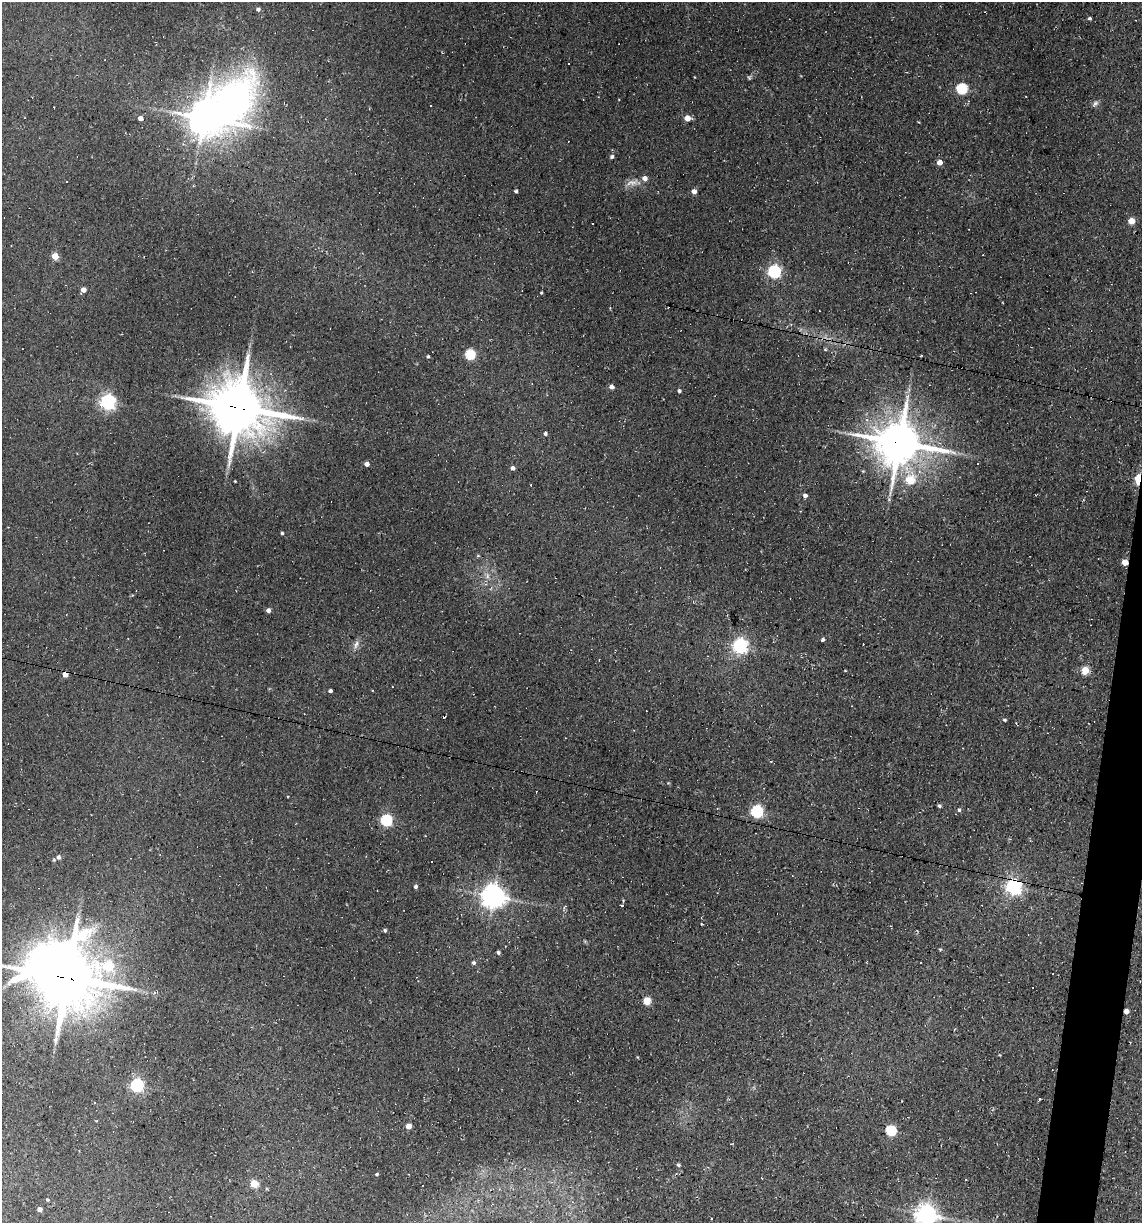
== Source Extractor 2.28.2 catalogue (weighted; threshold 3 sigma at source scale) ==
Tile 6 of 4 x 4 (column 2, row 2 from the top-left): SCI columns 1371-2510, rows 2443-3663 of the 4904 x 4884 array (HDU 1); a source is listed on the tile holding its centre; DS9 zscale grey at full resolution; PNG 1144 x 1225 px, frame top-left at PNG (2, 2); no overlay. Shown black and unused: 2% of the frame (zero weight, under 2 of 3 exposures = <1% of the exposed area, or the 3 px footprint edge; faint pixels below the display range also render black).
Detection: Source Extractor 2.28.2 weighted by HDU 2 'WHT'; one run over the whole footprint, this tile lists its part. Background 0.184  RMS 0.013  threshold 0.0603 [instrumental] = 3 sigma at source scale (4.5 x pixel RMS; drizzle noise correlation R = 1.50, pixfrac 1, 0.05/0.05 arcsec/px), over >= 5 px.
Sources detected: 98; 2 too faint to see at this stretch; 2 inside a brighter object's white glare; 18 cosmic-ray / hot-pixel residue — not listed; the other 76 listed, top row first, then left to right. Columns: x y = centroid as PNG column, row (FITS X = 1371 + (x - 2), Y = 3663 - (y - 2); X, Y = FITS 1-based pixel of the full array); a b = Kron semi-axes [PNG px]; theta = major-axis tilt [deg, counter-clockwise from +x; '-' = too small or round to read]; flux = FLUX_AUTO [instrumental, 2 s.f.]
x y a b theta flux
258 9 5 4 - 4.2
1090 18 4 3 - 2.8
105 60 3 2 - 0.99
961 89 6 5 - 120
1095 104 10 6 49 4
431 106 3 2 - 1.6
140 118 4 4 - 8
204 118 10 9 - 2700
687 118 5 4 - 18
612 157 4 4 - 3.2
940 162 4 4 - 13
645 178 5 5 - 7.6
67 182 3 2 - 1.2
516 191 4 3 - 2.6
694 191 4 4 - 8.7
1131 221 4 4 - 25
55 256 5 5 - 20
774 272 6 5 - 260
83 290 5 4 - 12
541 293 3 3 - 1.4
825 349 5 3 - 1.4
470 355 5 5 - 100
428 357 4 4 - 2.2
612 387 5 4 - 6.4
679 391 4 4 - 3.3
108 402 6 6 - 410
239 407 19 17 -23 6600
545 434 4 4 - 3.2
899 443 15 13 -7 4700
367 464 4 4 - 7.2
512 468 6 5 - 3.3
1138 479 6 4 87 94
910 480 6 5 - 45
235 481 2 2 - 1
805 496 4 4 - 5.1
282 533 3 3 - 1.8
478 556 6 3 -19 1.4
1125 562 4 4 - 20
487 576 7 5 90 3.6
268 610 4 4 - 6.1
823 639 4 4 - 3
740 646 6 6 - 370
1085 670 5 5 - 37
845 671 4 2 - 0.9
65 674 4 4 - 15
330 691 3 3 - 3.8
1005 720 5 3 - 1.8
939 806 4 4 - 2.7
717 809 3 3 - 1.3
959 810 5 4 - 2.7
757 812 6 5 - 190
386 820 5 5 - 170
58 857 6 5 - 3.8
415 887 4 4 - 3.2
1013 887 6 6 - 410
494 897 7 7 - 1300
622 905 4 3 - 1.2
564 907 6 3 54 1.8
702 924 3 2 - 1.2
385 930 4 3 - 2.4
498 953 4 4 - 2.8
473 963 5 5 - 2.7
108 966 58 30 -66 200
67 978 16 15 - 7800
647 1001 5 5 - 42
1126 1011 4 4 - 9.9
137 1086 6 5 - 260
1039 1099 3 2 - 1.5
409 1126 4 4 - 13
890 1131 5 5 - 98
678 1165 4 4 - 2.2
377 1174 4 3 - 2.1
254 1184 5 5 - 35
47 1200 5 3 - 1.4
40 1209 4 4 - 5.6
926 1214 7 7 - 900
Overlapping masked pixels (flux is a lower limit): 8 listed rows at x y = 239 407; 899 443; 1138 479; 1125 562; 65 674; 1013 887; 67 978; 1126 1011
Isophote crosses this tile's border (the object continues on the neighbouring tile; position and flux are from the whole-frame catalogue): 1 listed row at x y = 926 1214